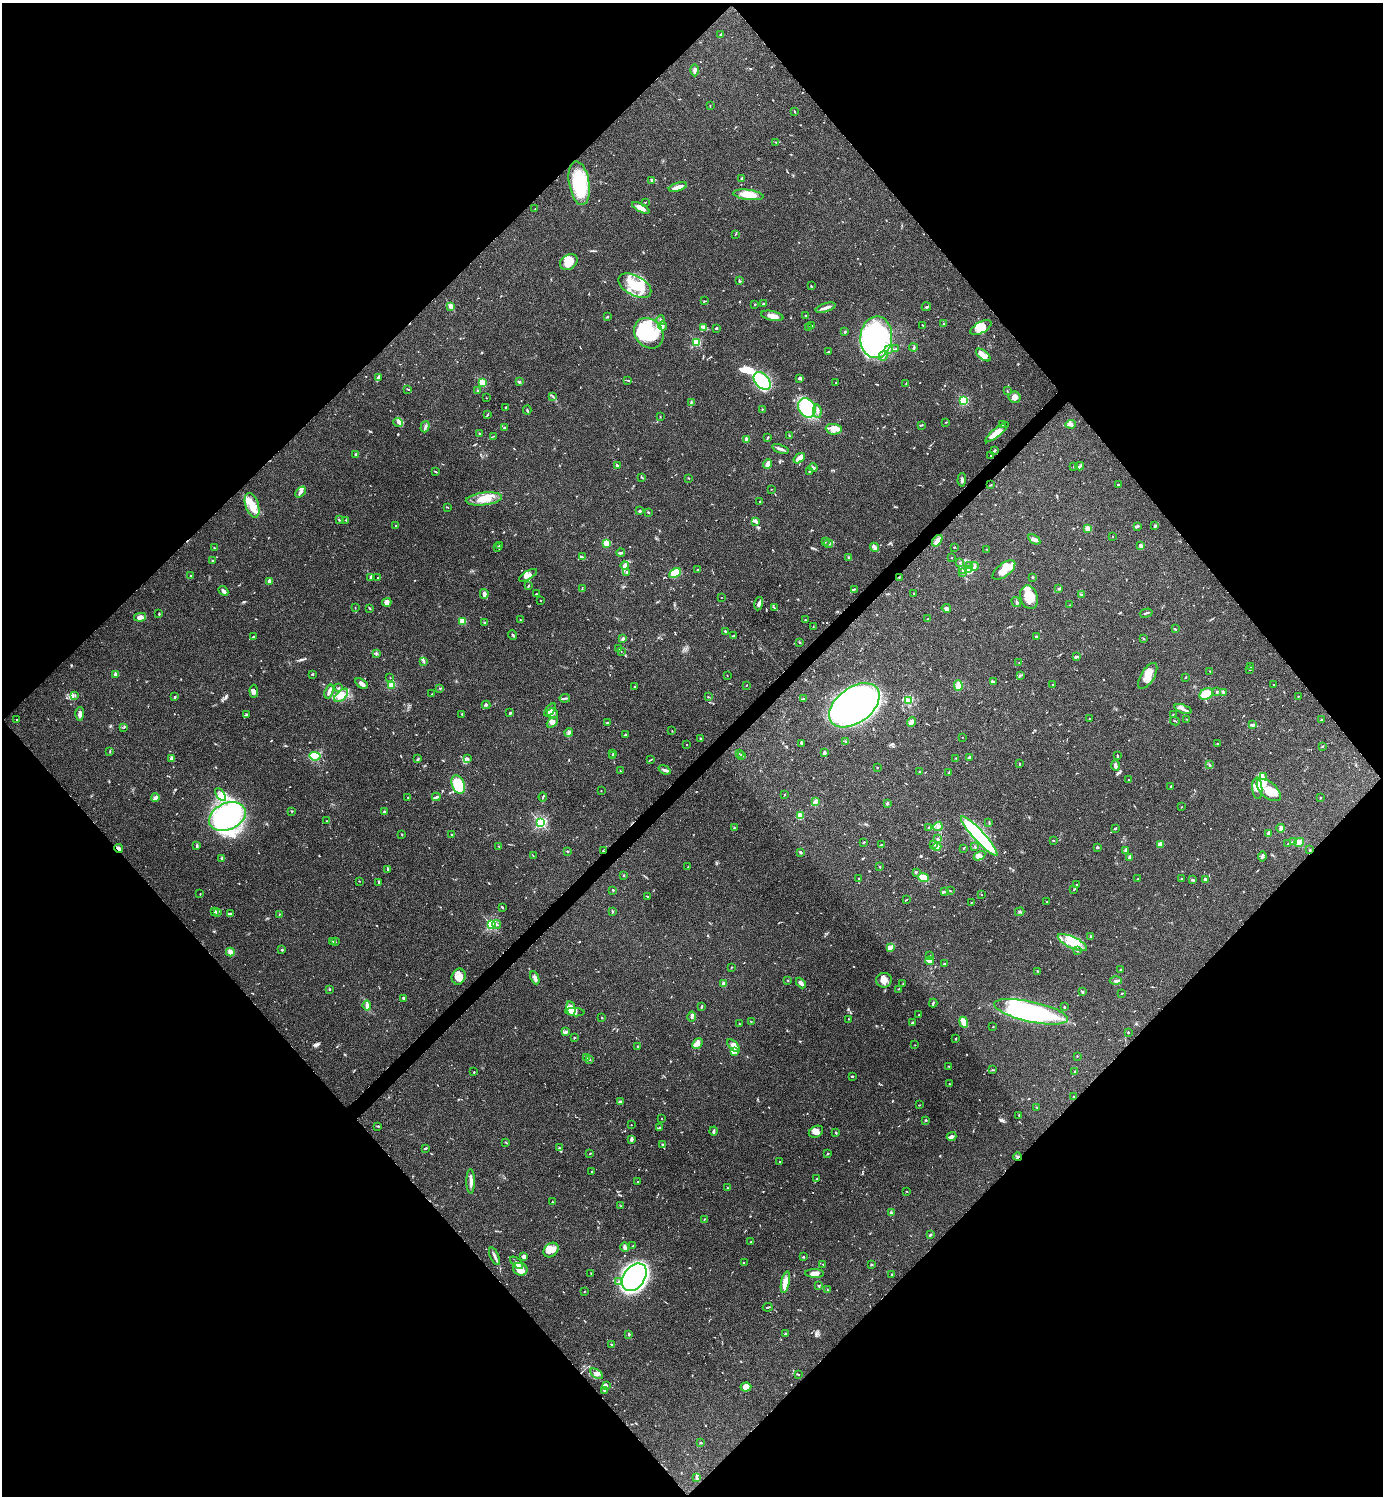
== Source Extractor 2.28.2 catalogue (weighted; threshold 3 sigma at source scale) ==
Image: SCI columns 160-5680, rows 6-5978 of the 5980 x 5981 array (HDU 1 of 3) = the unmasked area's bounding box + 8 px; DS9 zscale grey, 4 x 4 block average (1 PNG px = mean of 4 x 4 image px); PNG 1385 x 1498 px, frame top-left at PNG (2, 3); each listed source drawn as its Kron ellipse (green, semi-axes under 4 px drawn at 4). Shown black and unused: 51% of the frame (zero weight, under 3 of 4 exposures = <1% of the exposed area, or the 3 px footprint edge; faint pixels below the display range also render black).
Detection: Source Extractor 2.28.2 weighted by HDU 2 'WHT'. Background 0.115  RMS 0.0066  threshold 0.0295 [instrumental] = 3 sigma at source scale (4.5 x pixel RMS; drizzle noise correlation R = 1.50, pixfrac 1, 0.05/0.05 arcsec/px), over >= 5 px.
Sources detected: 897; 1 too faint to see at this stretch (4 x 4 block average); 11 inside a brighter object's white glare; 3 cosmic-ray / hot-pixel residue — neither listed nor drawn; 13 coinciding with a brighter row at this scale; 103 inside a brighter listed object's ellipse — not listed separately; of the other 766, all 500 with FLUX_AUTO >= 1.62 (the completeness limit of this list) listed and drawn (266 fainter detections not listed), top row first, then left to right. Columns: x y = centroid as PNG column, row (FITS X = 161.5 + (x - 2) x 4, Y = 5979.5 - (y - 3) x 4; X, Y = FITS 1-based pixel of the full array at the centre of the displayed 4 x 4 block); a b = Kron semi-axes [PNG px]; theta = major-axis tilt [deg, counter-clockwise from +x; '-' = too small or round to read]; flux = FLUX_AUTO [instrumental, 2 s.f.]
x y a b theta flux
720 35 3 2 - 3.9
695 70 6 2 -90 8.2
710 106 2 2 - 1.8
795 111 3 2 - 2.4
776 142 2 2 - 1.8
742 178 3 2 - 7.8
652 180 3 3 - 4.9
579 183 22 10 -81 210
678 187 9 3 16 26
748 195 15 5 -7 62
645 202 2 2 - 1.7
641 208 9 4 -28 21
535 209 2 2 - 1.9
735 234 2 2 - 1.7
569 262 9 7 35 56
739 280 4 2 - 3.7
811 285 2 2 - 2
635 286 18 9 -29 130
704 301 2 2 - 1.8
755 304 2 2 - 3
763 304 3 2 - 3.2
451 306 3 3 - 15
926 307 4 2 - 3.5
826 308 10 2 18 19
772 316 11 4 -12 24
806 316 3 2 - 3.9
607 317 3 2 - 2.9
661 320 5 2 - 6.4
944 323 2 2 - 2.2
811 325 2 2 - 2.7
663 326 4 2 - 5.9
923 326 4 2 - 2.8
704 327 3 2 - 5.2
716 328 2 2 - 4.6
808 328 2 2 - 3.2
981 328 12 5 28 32
845 332 2 2 - 1.9
649 333 16 13 -51 170
876 337 21 16 86 990
697 342 2 2 - 270
913 348 4 2 - 4.4
889 349 4 2 - 5.7
896 349 3 2 - 3
828 352 2 2 - 3.5
983 355 9 4 -38 27
883 356 4 2 - 5.9
378 378 4 2 - 12
800 378 4 2 - 5.5
628 380 4 2 - 3.1
762 381 10 6 -46 330
519 382 3 2 - 4.6
482 383 2 2 - 270
836 383 2 2 - 2.2
906 383 3 2 - 1.9
408 389 3 2 - 2.8
477 391 2 2 - 4.3
1007 391 3 2 - 2.4
553 396 2 2 - 2.1
1014 397 6 5 - 25
486 398 2 2 - 1.6
964 401 2 2 - 340
692 402 2 2 - 1.7
505 408 2 2 - 2.5
807 408 10 8 -57 280
762 409 2 2 - 2.3
527 410 4 2 - 5.3
817 411 7 3 -83 10
487 415 3 2 - 3.1
660 417 2 2 - 1.6
398 422 5 3 - 9
946 422 2 2 - 2
1002 424 2 2 - 2.2
1071 424 5 3 - 9.2
921 425 3 2 - 3.2
425 427 6 2 73 7.1
504 427 2 2 - 3.5
834 429 8 5 -7 27
997 432 15 4 39 60
479 433 2 2 - 3.4
494 436 2 2 - 1.8
789 436 3 2 - 3.5
768 437 2 2 - 3.2
746 439 2 2 - 52
780 449 8 2 -20 12
994 450 4 2 - 5.6
356 454 2 2 - 32
990 455 2 2 - 1.6
799 458 6 3 37 28
767 464 5 3 - 23
617 465 3 2 - 8.5
1080 466 4 3 - 8.3
813 467 4 2 - 5
1073 467 2 2 - 1.9
436 471 3 2 - 3.9
809 471 3 2 - 2.2
642 477 2 2 - 2.5
689 478 3 2 - 2.4
962 480 7 2 88 8.6
991 485 3 2 - 2.1
1118 485 3 2 - 3.4
771 489 2 2 - 2.4
301 492 6 3 47 11
484 499 18 6 7 71
760 502 3 2 - 2.4
252 505 12 6 -71 68
447 507 3 2 - 2.3
640 511 2 2 - 10
648 512 3 2 - 3.2
339 520 2 2 - 3.1
346 520 2 2 - 2.2
755 521 4 2 - 12
396 526 3 2 - 5.4
1137 526 2 2 - 3.8
1155 526 3 2 - 6.3
1088 528 2 2 - 140
1113 536 2 2 - 1.7
1034 539 7 3 -34 13
825 541 2 2 - 1.9
937 541 6 4 52 19
607 543 4 3 - 22
829 544 4 2 - 5.5
499 545 3 2 - 2.2
1141 546 4 3 - 11
498 547 2 2 - 2.5
874 547 5 2 - 8.2
954 547 2 2 - 2.8
214 548 2 2 - 2.7
986 549 2 2 - 2.1
621 553 4 2 - 6.4
582 557 3 2 - 4.4
848 557 2 2 - 3.9
952 558 2 2 - 3.7
212 561 2 2 - 4.8
959 562 3 2 - 2.9
625 565 4 2 - 27
970 565 3 2 - 2.4
975 566 4 2 - 3
698 570 2 2 - 5.5
963 570 3 2 - 3.7
968 570 3 2 - 18
1004 570 13 6 38 52
626 572 3 2 - 6.6
963 572 2 2 - 3.1
675 573 6 4 29 89
528 575 10 4 31 23
191 576 3 2 - 7
371 577 4 3 - 6.8
899 577 2 2 - 2.9
1032 577 2 2 - 19
378 578 2 2 - 3.6
270 581 2 2 - 66
528 586 3 2 - 3.7
582 589 3 2 - 2.7
854 589 2 2 - 2.3
1059 589 2 2 - 6.7
223 591 5 3 - 16
914 593 2 2 - 3
484 594 5 3 - 18
536 594 2 2 - 4.3
1081 595 3 2 - 2.1
721 597 2 2 - 3.3
1029 597 12 8 -72 66
541 600 2 2 - 2
387 602 4 4 - 18
1016 602 5 3 - 6.2
759 604 7 3 77 13
1070 605 2 2 - 1.9
774 607 2 2 - 1.8
355 608 2 2 - 1.8
369 608 2 2 - 3.1
946 608 5 2 - 15
1146 613 6 2 15 6.6
159 614 3 2 - 2.8
140 617 6 3 10 18
928 619 2 2 - 5.5
520 620 2 2 - 1.7
805 620 2 2 - 3.9
462 621 2 2 - 180
484 622 2 2 - 4.2
813 627 3 2 - 3.2
1175 629 3 2 - 2.7
725 631 2 2 - 4.1
513 635 5 2 - 4.3
733 636 4 2 - 3.5
1036 636 2 2 - 4
253 637 3 2 - 2.5
623 639 2 2 - 10
1144 639 2 2 - 2.1
800 642 2 2 - 4
618 649 3 2 - 4.2
621 651 2 2 - 1.7
376 653 3 2 - 3
1077 656 4 2 - 4.6
424 662 2 2 - 2.4
1019 662 2 2 - 2.1
1251 666 2 2 - 2.9
1250 669 2 2 - 7.5
1210 671 2 2 - 1.7
115 674 2 2 - 69
313 674 3 2 - 2.6
1020 675 4 2 - 4.6
727 676 2 2 - 1.8
1148 676 15 6 58 44
1186 677 2 2 - 3.3
390 678 2 2 - 1.6
993 682 3 2 - 8.6
361 683 7 3 -35 14
1053 684 2 2 - 2.7
391 685 3 3 - 17
746 685 2 2 - 1.8
958 685 5 3 - 26
1274 685 2 2 - 3.3
635 686 3 2 - 2.5
338 688 3 2 - 3.1
440 688 3 2 - 1.6
254 691 6 3 -85 11
329 691 7 2 71 16
1217 692 3 2 - 3.7
1223 692 4 2 - 4.4
432 694 2 2 - 1.8
1206 694 7 5 30 120
341 695 8 4 43 29
75 696 2 2 - 2.4
1298 696 2 2 - 1.9
175 697 3 2 - 5
708 697 3 2 - 2.3
565 698 5 2 - 5.1
803 699 2 2 - 2.2
908 700 2 2 - 3.3
486 705 4 2 - 5
854 705 28 17 36 2400
1183 709 9 3 -21 15
550 710 7 4 51 15
510 713 3 2 - 5.4
552 713 5 5 - 12
80 714 7 3 87 13
462 714 2 2 - 2.2
247 715 4 2 - 4.1
1174 715 2 2 - 1.9
1089 718 2 2 - 2.1
1187 719 3 2 - 2.2
16 720 2 2 - 1.8
1322 720 3 2 - 5.6
1175 721 5 2 - 2.5
552 722 6 4 42 15
911 722 5 3 - 9.4
607 723 3 2 - 3.3
1252 725 4 2 - 7.5
124 728 2 2 - 1.9
672 731 2 2 - 1.6
569 732 4 3 - 7.1
625 735 3 2 - 3.2
962 737 2 2 - 2.1
700 738 2 2 - 15
846 742 3 3 - 3.9
801 743 3 2 - 3.9
1217 744 2 2 - 2.4
687 745 2 2 - 1.8
1322 747 2 2 - 2.5
110 751 2 2 - 2.2
824 752 3 2 - 8.1
739 753 2 2 - 1.8
613 754 2 2 - 3
741 755 3 2 - 3.8
315 756 6 4 -6 71
612 756 2 2 - 2.2
1117 756 3 2 - 2.8
970 757 2 2 - 14
467 758 3 2 - 3.3
956 758 2 2 - 2.2
172 759 3 3 - 15
417 759 3 2 - 3.6
651 759 2 2 - 2.1
1019 764 2 2 - 2.8
1209 764 4 2 - 3.7
1115 766 5 3 - 8.3
877 767 2 2 - 3.5
665 770 6 3 -21 9.5
620 771 2 2 - 2.4
920 772 2 2 - 6
948 773 2 2 - 2.1
1263 777 3 2 - 5
1129 780 2 2 - 2.1
458 784 9 6 -68 190
1170 786 2 2 - 3.1
1257 788 11 5 -86 23
1269 790 14 8 -40 88
601 791 2 2 - 2.5
220 795 7 4 -54 22
784 795 3 2 - 1.7
155 797 4 3 - 7.5
408 797 2 2 - 1.9
436 797 4 2 - 6.1
543 797 4 2 - 3.6
1320 798 2 2 - 2.2
815 802 3 3 - 5.9
887 803 2 2 - 33
1182 807 2 2 - 1.7
292 811 2 2 - 2.1
385 811 3 2 - 3.4
227 816 19 13 24 890
800 816 4 3 - 34
327 821 2 2 - 1.8
989 822 3 2 - 3.1
541 823 2 2 - 530
938 826 5 3 - 11
734 828 3 2 - 4.5
929 828 2 2 - 21
1115 828 2 2 - 5.8
1281 828 4 3 - 10
1269 833 4 2 - 12
402 835 2 2 - 1.9
452 835 3 2 - 4.4
979 836 26 5 -47 640
938 839 3 3 - 4.6
1053 840 3 2 - 2.2
1293 842 3 2 - 3.7
1299 842 5 4 - 17
863 843 2 2 - 2
1160 844 2 2 - 100
1288 844 3 2 - 2.2
197 845 3 2 - 6
881 845 3 2 - 3.8
934 845 2 2 - 2.4
498 846 2 2 - 1.7
937 847 4 3 - 10
975 847 2 2 - 3
1097 847 2 2 - 25
119 848 4 2 - 17
963 848 2 2 - 2.7
1126 850 3 2 - 4.8
1310 850 2 2 - 2.6
567 851 3 2 - 2.7
603 851 2 2 - 3
800 852 2 2 - 7.1
533 856 3 2 - 2.3
979 856 6 3 32 12
1262 856 5 2 - 6.8
222 858 3 2 - 5.4
1130 858 3 3 - 8.4
688 866 2 2 - 2
880 867 2 2 - 3.1
387 869 4 2 - 3.5
916 872 2 2 - 3.8
623 875 2 2 - 12
923 878 5 3 - 45
1182 878 3 2 - 2.6
858 879 3 2 - 2.6
1138 879 2 2 - 3
1206 879 3 2 - 7.4
1193 880 3 2 - 5.3
359 881 2 2 - 1.9
379 882 3 2 - 5.5
1077 884 3 2 - 3.9
1074 889 2 2 - 1.9
613 890 2 2 - 3.6
950 891 2 2 - 2.6
944 892 2 2 - 3.3
200 894 2 2 - 2.8
981 895 2 2 - 3.1
647 896 3 2 - 3.5
906 900 3 2 - 2.2
1047 902 2 2 - 2.8
971 903 3 2 - 1.9
502 907 4 2 - 4.8
612 911 2 2 - 2.7
214 912 2 2 - 1.6
217 912 2 2 - 1.9
1020 912 5 2 - 4.9
230 913 3 2 - 3.1
279 914 2 2 - 1.8
496 924 4 2 - 4.5
491 925 2 2 - 550
1091 936 2 2 - 2.7
332 941 4 2 - 5.4
335 941 2 2 - 2
1072 942 16 5 -26 63
890 948 4 3 - 25
282 950 2 2 - 5.1
1077 950 2 2 - 2.8
230 952 4 4 - 13
930 956 2 2 - 2.2
929 961 4 2 - 11
944 964 4 2 - 3.4
731 967 2 2 - 2.1
1120 969 2 2 - 2.6
1037 971 2 2 - 3
459 977 8 6 71 34
535 978 7 3 -65 11
788 980 2 2 - 2.4
884 980 8 7 - 31
1116 981 6 3 -1 10
801 983 6 3 -47 14
723 984 3 3 - 7.1
903 984 2 2 - 1.8
329 989 2 2 - 3.7
898 989 3 2 - 2.6
1082 992 3 2 - 2.3
1122 993 2 2 - 2.5
403 998 4 2 - 4.3
933 1003 4 2 - 5.3
367 1005 5 3 - 13
702 1006 3 2 - 5.1
1065 1007 2 2 - 5.1
571 1009 7 3 -78 33
575 1012 9 3 -4 14
1031 1012 38 10 -12 670
919 1014 3 2 - 2.4
692 1016 5 2 - 5.7
602 1018 2 2 - 2.6
848 1019 2 2 - 2
751 1022 2 2 - 2
964 1022 5 3 - 36
912 1023 2 2 - 28
739 1024 2 2 - 2.7
993 1027 2 2 - 2.1
565 1032 3 2 - 5.5
1128 1032 2 2 - 11
574 1038 2 2 - 4.1
956 1039 3 2 - 3.2
698 1043 6 4 47 21
915 1045 2 2 - 1.9
638 1046 2 2 - 2.2
733 1046 8 3 -46 18
735 1052 2 2 - 4.2
1077 1056 2 2 - 2.2
586 1058 2 2 - 1.8
589 1059 3 2 - 2
949 1066 3 2 - 2.8
993 1070 3 2 - 2.3
1075 1071 2 2 - 4
474 1072 2 2 - 2.5
852 1076 3 2 - 3.5
949 1084 4 2 - 3.6
1073 1097 2 2 - 2.9
620 1102 4 2 - 3.6
919 1105 3 2 - 1.8
1037 1107 2 2 - 2
1019 1115 3 2 - 2.7
661 1118 2 2 - 1.7
926 1120 2 2 - 4.9
631 1125 2 2 - 3.5
378 1126 3 2 - 2.7
659 1128 4 2 - 5.3
714 1131 4 2 - 6.3
816 1132 7 5 28 20
836 1133 2 2 - 5.5
952 1136 5 3 - 11
632 1139 3 2 - 9.1
506 1142 3 2 - 3
662 1144 4 2 - 4.4
425 1148 4 2 - 3.3
560 1148 4 2 - 5.4
590 1153 3 2 - 2.4
827 1153 2 2 - 3.2
1018 1157 4 3 - 7.5
780 1162 2 2 - 2.3
591 1171 2 2 - 2.2
817 1178 4 2 - 2.7
471 1181 12 2 -89 20
638 1182 2 2 - 2.8
727 1188 2 2 - 8.1
907 1191 2 2 - 2.7
552 1202 2 2 - 2.5
621 1206 4 2 - 3.1
891 1213 3 2 - 3.5
704 1219 2 2 - 2.4
931 1234 3 2 - 3.9
751 1242 3 2 - 4.3
633 1246 2 2 - 2.3
625 1247 5 3 - 9.4
551 1250 8 6 44 29
495 1256 9 2 -66 11
524 1256 4 3 - 13
803 1257 3 2 - 3.3
517 1263 8 3 -43 13
744 1263 2 2 - 2.4
823 1264 2 2 - 2.2
871 1265 2 2 - 2.2
520 1269 7 6 - 26
591 1273 2 2 - 1.6
815 1273 9 3 -1 24
892 1275 2 2 - 16
634 1277 15 10 55 1800
619 1281 3 2 - 4.4
785 1282 11 4 79 28
818 1286 3 3 - 3.6
827 1290 2 2 - 2.4
584 1291 3 2 - 2.1
768 1307 5 2 - 3.8
629 1334 4 2 - 5.1
785 1334 3 2 - 4.4
611 1344 3 2 - 2.5
597 1374 7 3 -34 11
798 1375 2 2 - 2.6
606 1386 4 3 - 8.6
746 1387 5 4 - 29
604 1391 4 2 - 6.9
701 1443 2 2 - 2.4
696 1478 4 2 - 5.3
Overlapping masked pixels (flux is a lower limit): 3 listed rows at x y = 119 848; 603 851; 1018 1157
Diffuse or blended objects may show on this block-average render without a row.